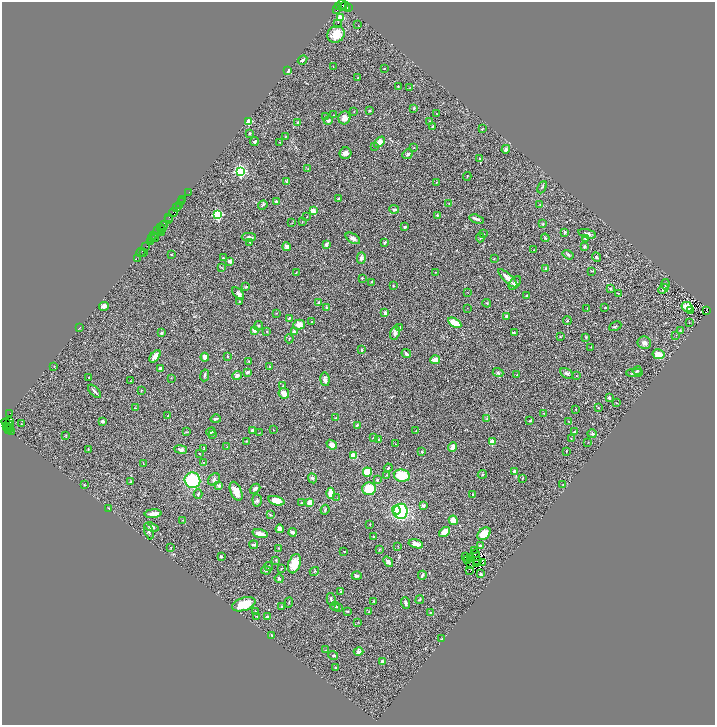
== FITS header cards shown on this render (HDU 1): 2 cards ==
NAXIS1  =                 1426
NAXIS2  =                 1445

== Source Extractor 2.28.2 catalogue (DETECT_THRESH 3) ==
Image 1426 x 1445 px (HDU 1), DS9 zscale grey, zoomed out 1/2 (1 PNG px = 2 x 2 image px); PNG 717 x 727 px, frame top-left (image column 2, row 1445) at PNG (2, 2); each listed source drawn as its Kron ellipse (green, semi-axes under 4 px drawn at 4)
Background 1.07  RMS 0.068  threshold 0.204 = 3 sigma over >= 5 px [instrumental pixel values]
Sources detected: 392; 57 cannot appear on this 1/2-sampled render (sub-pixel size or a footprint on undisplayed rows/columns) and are neither listed nor drawn; the other 335 listed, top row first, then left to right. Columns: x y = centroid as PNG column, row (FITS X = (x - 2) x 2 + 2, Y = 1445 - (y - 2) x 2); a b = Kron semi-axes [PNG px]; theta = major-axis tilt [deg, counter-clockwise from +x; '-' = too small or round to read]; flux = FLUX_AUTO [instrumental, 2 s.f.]
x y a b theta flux
342 5 5 2 - 430
338 6 4 2 - 58
345 6 5 4 - 750
349 8 2 1 - 46
336 9 2 1 - 580
340 18 3 2 - 470
338 23 2 1 - 21
358 25 2 2 - 4.9
336 34 9 8 - 190
303 60 5 3 - 28
333 66 2 1 - 5.4
384 68 2 1 - 4.6
288 71 4 3 - 19
358 78 3 2 - 5.7
398 86 2 2 - 6.5
410 88 3 2 - 5.3
414 108 3 2 - 22
354 111 2 1 - 4.5
369 111 3 3 - 14
437 114 3 1 - 4.7
334 115 3 2 - 3.8
326 116 2 2 - 7.2
344 118 6 6 - 72
328 120 4 4 - 29
430 121 2 2 - 53
248 122 2 2 - 430
298 123 2 2 - 90
432 127 4 2 - 16
482 129 3 2 - 7.5
250 133 2 2 - 13
286 136 3 2 - 6.3
254 142 4 3 - 19
280 142 2 2 - 3.8
379 142 6 4 45 100
375 147 3 2 - 4.5
414 147 3 2 - 5.6
506 149 4 3 - 27
345 153 6 6 - 49
408 154 6 3 42 17
479 158 3 2 - 9.8
308 169 3 2 - 5.4
240 171 3 3 - 2700
467 176 4 2 - 6.2
286 182 3 3 - 10
437 182 2 2 - 8.2
542 187 6 3 63 14
189 192 2 1 - 27
338 199 3 2 - 9.5
183 200 2 1 - 26
182 202 2 1 - 120
276 202 4 3 - 27
449 203 3 2 - 5.4
540 204 3 2 - 6.4
179 205 3 1 - 42
263 205 5 2 - 22
177 208 2 2 - 180
394 209 5 3 - 18
313 211 4 3 - 100
174 212 4 3 - 370
218 215 3 3 - 1600
437 215 3 3 - 11
169 217 3 2 - 62
307 217 2 1 - 7.7
477 219 7 3 -17 32
168 220 4 2 - 86
302 222 2 2 - 5.4
292 223 2 2 - 6.5
543 224 3 2 - 12
163 226 4 3 - 470
405 227 3 2 - 25
160 228 2 1 - 86
161 230 3 2 - 150
158 231 3 1 - 320
161 232 2 1 - 250
565 232 3 3 - 30
484 234 3 2 - 6.9
587 234 9 4 -14 49
154 236 2 1 - 100
249 237 7 3 1 41
480 237 5 4 - 28
155 238 4 1 - 300
353 238 8 4 -31 45
545 238 4 2 - 10
151 239 2 2 - 150
586 239 3 3 - 25
150 241 3 1 - 58
250 242 2 2 - 6.3
384 242 3 2 - 16
326 244 3 3 - 42
146 246 3 1 - 89
287 247 4 4 - 43
585 247 2 2 - 36
534 250 2 2 - 4.8
141 252 5 2 - 210
144 252 2 1 - 38
171 255 3 2 - 6.4
568 255 6 3 -33 22
596 257 5 3 - 17
137 258 3 1 - 190
223 258 2 2 - 12
361 258 6 4 76 35
494 259 2 2 - 5.4
230 261 4 3 - 46
221 268 4 3 - 9
545 269 2 2 - 61
592 271 3 2 - 7.6
296 272 3 2 - 6
436 272 2 2 - 5.6
362 278 2 2 - 29
508 278 12 3 -44 120
371 282 3 2 - 8.9
515 283 8 5 53 32
665 284 5 3 - 18
393 286 2 2 - 7.8
246 287 3 3 - 11
610 288 4 3 - 16
663 289 5 3 - 34
467 292 3 2 - 4.2
618 293 2 2 - 9.6
238 294 7 4 -46 34
527 296 3 2 - 15
239 301 3 2 - 8.5
318 303 3 3 - 19
487 303 4 2 - 8.9
104 306 5 3 - 54
687 307 6 4 -30 150
327 308 4 3 - 28
467 308 2 1 - 3.5
587 308 2 1 - 3.4
605 308 2 1 - 7.2
691 310 2 1 - 70
707 311 4 2 - 290
385 312 3 2 - 28
277 313 2 1 - 4
506 316 2 2 - 58
289 318 4 3 - 22
312 321 2 2 - 5.7
567 321 4 3 - 12
689 322 2 2 - 7.4
455 323 7 4 -31 210
299 325 6 5 - 110
258 326 5 4 - 17
615 326 6 3 26 19
399 327 3 3 - 18
80 328 4 1 - 5.6
254 330 4 3 - 45
680 330 4 3 - 8.9
267 331 3 3 - 10
294 332 2 2 - 87
514 332 4 3 - 13
161 333 3 2 - 32
395 333 7 4 66 41
676 335 2 1 - 3.5
560 337 4 2 - 7.2
586 337 3 3 - 9.3
289 339 4 2 - 5.8
644 343 6 6 - 46
591 347 2 2 - 5.5
362 350 3 2 - 26
406 354 5 3 - 33
658 354 6 5 - 140
155 356 7 3 53 73
227 356 3 2 - 6.2
205 357 4 3 - 57
435 360 5 2 - 130
248 361 3 2 - 6.1
54 366 2 2 - 5
270 366 3 2 - 8.3
160 369 3 3 - 43
637 371 4 3 - 12
247 372 4 2 - 28
498 373 5 3 - 23
567 373 7 4 -31 31
634 373 8 3 1 20
205 375 6 3 81 25
517 375 4 2 - 6.2
237 376 5 3 - 42
576 376 2 2 - 7.7
89 377 2 2 - 5.9
171 378 3 2 - 4.8
325 379 7 4 -80 37
130 381 2 1 - 3.6
283 386 2 2 - 11
95 391 8 2 -46 29
141 391 3 1 - 5
284 393 5 5 - 120
609 398 2 2 - 49
617 403 3 2 - 7.5
135 408 3 2 - 11
598 408 2 2 - 8
576 409 2 2 - 4
10 413 2 1 - 170
544 413 3 2 - 6.8
168 416 2 1 - 6
336 418 3 2 - 5.5
216 419 5 3 - 25
487 419 3 3 - 9.1
10 421 4 2 - 570
102 421 3 3 - 37
530 421 3 2 - 13
569 422 3 2 - 6.1
8 424 7 3 -32 500
21 424 2 1 - 3.9
357 425 2 2 - 30
6 426 2 1 - 48
8 428 4 1 - 190
9 430 2 2 - 140
252 430 3 3 - 21
274 430 2 1 - 3.9
416 431 3 2 - 3.9
11 432 3 1 - 100
186 432 3 2 - 8.3
211 432 5 3 - 24
574 432 3 3 - 17
259 433 4 3 - 8.9
592 434 5 4 - 22
212 435 3 2 - 6.8
66 436 4 3 - 8.1
373 438 4 2 - 11
571 438 3 2 - 6.4
379 440 3 3 - 13
246 441 3 2 - 8.8
492 442 2 2 - 350
588 442 3 2 - 3.6
395 444 3 2 - 5.7
332 445 5 4 - 94
227 447 3 2 - 4.6
452 447 5 4 - 70
204 448 4 2 - 8.8
88 449 3 2 - 6.2
181 450 6 4 -8 52
566 451 2 2 - 16
422 452 3 2 - 17
199 453 3 2 - 3.9
354 456 4 3 - 140
203 462 2 2 - 6.7
143 464 3 2 - 6.5
388 468 4 2 - 8.9
514 471 4 3 - 27
367 472 4 4 - 250
482 474 5 3 - 16
386 475 3 2 - 6.8
402 475 8 6 -12 280
313 478 5 4 - 21
522 478 3 2 - 9.2
214 479 7 5 45 31
192 480 8 7 - 650
377 480 3 3 - 17
131 481 2 2 - 9.8
84 485 2 2 - 11
219 485 3 3 - 40
563 485 2 2 - 3.8
255 489 6 4 40 28
369 489 7 6 - 260
236 491 10 5 -67 140
331 493 5 4 - 150
198 494 4 3 - 18
473 494 2 2 - 6.6
337 498 2 1 - 3.2
257 500 6 4 -85 31
276 501 8 4 -16 180
302 503 3 2 - 9.9
310 503 4 3 - 150
423 505 4 3 - 21
108 508 3 2 - 10
325 510 5 3 - 19
396 510 4 3 - 85
401 511 7 7 - 1000
153 514 8 3 6 110
270 515 3 2 - 8
182 520 2 1 - 3.1
453 520 5 4 - 71
370 524 3 2 - 4.4
152 527 7 4 -17 32
280 529 4 4 - 50
149 531 8 3 -71 23
292 532 4 3 - 56
445 532 6 4 37 130
260 534 7 3 -16 120
484 534 7 5 39 190
373 536 2 2 - 15
416 544 7 4 -15 74
254 545 4 2 - 28
480 545 2 2 - 52
398 546 3 2 - 4.5
171 548 3 2 - 6.3
278 548 3 2 - 5.3
380 549 3 2 - 8.9
474 550 3 1 - 3.1
344 551 3 2 - 6.5
475 554 2 1 - 1.5
221 556 3 2 - 16
466 556 2 1 - 5.4
471 558 2 1 - 4.4
276 560 3 2 - 15
468 560 2 1 - 6.2
477 560 2 1 - 6.6
388 562 6 4 -51 52
483 563 3 2 - 4
294 564 10 6 71 260
476 564 2 1 - 2.1
471 565 2 1 - 5.8
269 567 4 3 - 16
281 569 4 2 - 9.2
266 570 5 3 - 25
470 571 2 1 - 24
314 572 5 3 - 11
480 574 2 2 - 67
422 575 4 3 - 25
357 576 5 3 - 26
279 579 4 3 - 23
341 592 3 2 - 9.9
331 599 6 3 -79 31
420 600 4 3 - 15
374 602 4 2 - 7.6
289 603 5 2 - 8.6
406 603 6 4 -69 32
244 604 12 6 18 300
282 606 4 3 - 18
335 606 5 3 - 16
339 607 3 3 - 8.5
255 611 3 3 - 9.4
348 611 3 2 - 11
369 611 3 2 - 7.8
430 613 4 2 - 8.7
257 616 4 3 - 10
267 617 4 3 - 23
358 622 2 2 - 4.8
272 635 4 2 - 11
442 639 2 2 - 8.1
326 650 2 2 - 5.4
358 651 5 4 - 35
333 655 5 3 - 15
382 661 2 2 - 38
335 668 3 3 - 12
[57 sub-pixel or undisplayed-footprint detections neither listed nor drawn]